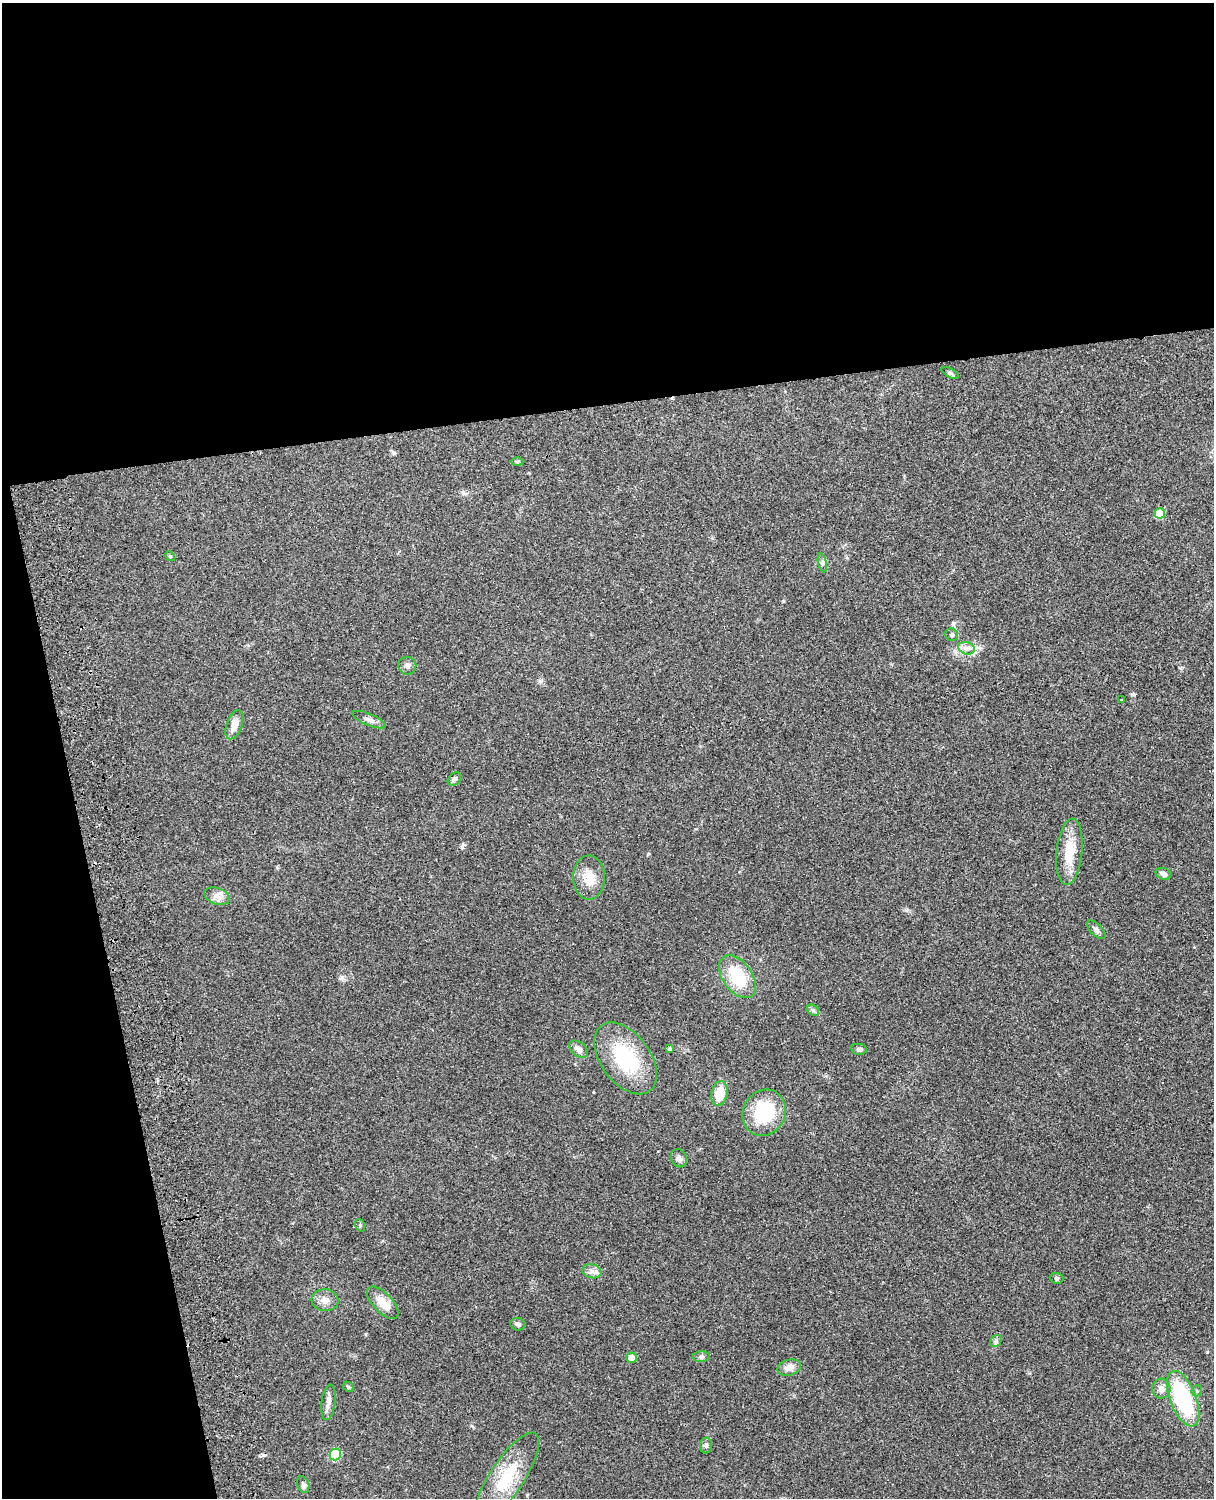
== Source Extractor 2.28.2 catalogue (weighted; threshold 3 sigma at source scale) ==
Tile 1 of 4 x 3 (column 1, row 1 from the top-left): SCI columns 120-1331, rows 3155-4650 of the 5088 x 4927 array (HDU 1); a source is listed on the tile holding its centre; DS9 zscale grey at full resolution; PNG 1216 x 1500 px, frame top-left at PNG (2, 3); each listed source drawn as its Kron ellipse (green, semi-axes under 4 px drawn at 4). Shown black and unused: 33% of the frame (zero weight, under 3 of 4 exposures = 6% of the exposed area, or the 3 px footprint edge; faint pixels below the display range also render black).
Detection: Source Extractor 2.28.2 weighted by HDU 2 'WHT'; one run over the whole footprint, this tile lists its part. Background 0.105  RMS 0.0065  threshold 0.0293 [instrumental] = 3 sigma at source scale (4.5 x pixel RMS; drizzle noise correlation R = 1.50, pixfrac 1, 0.05/0.05 arcsec/px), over >= 5 px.
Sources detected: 45; all 45 listed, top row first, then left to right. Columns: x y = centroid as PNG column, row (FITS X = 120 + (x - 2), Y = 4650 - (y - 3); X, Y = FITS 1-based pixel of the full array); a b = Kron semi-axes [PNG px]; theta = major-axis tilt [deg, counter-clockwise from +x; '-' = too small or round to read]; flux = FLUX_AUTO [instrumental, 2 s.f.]
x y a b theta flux
950 373 9 3 -29 1.2
517 461 6 4 1 0.74
1160 513 5 5 - 20
170 556 5 4 - 0.71
822 563 10 4 -78 1.4
952 635 6 6 - 1.4
967 648 8 6 -19 2.8
407 666 9 8 - 2.3
1121 700 3 2 - 0.45
369 720 18 5 -23 3
235 725 15 7 69 6.7
454 779 8 5 47 1.7
1069 852 33 13 84 16
1163 874 8 5 -19 2.7
589 877 22 15 -89 11
217 896 13 8 -19 4
1096 930 12 5 -46 2.4
737 977 24 14 -54 26
813 1010 6 5 - 1.4
579 1049 10 7 -38 3.7
670 1049 4 3 - 1.4
859 1049 8 5 -8 1.4
625 1058 41 24 -53 44
719 1093 12 8 79 11
764 1113 24 21 62 35
679 1158 9 7 -60 2.1
360 1225 6 5 - 0.92
592 1271 10 7 -12 3
1057 1278 7 5 -3 1.3
325 1300 13 11 -6 4.9
383 1303 20 9 -47 9.5
517 1324 7 6 - 1.5
996 1341 7 5 47 1.3
701 1357 8 5 4 1.5
631 1358 5 5 - 7.1
789 1367 12 8 16 4.8
348 1387 6 4 -45 0.81
1161 1388 10 9 - 3.7
1197 1391 5 5 - 1.1
1183 1399 29 13 -68 61
328 1402 18 7 82 3.7
706 1446 8 6 -90 1.6
335 1454 6 5 - 36
506 1478 53 17 57 28
303 1485 8 6 -71 1.9
Unlisted compact peaks at least as high as the median listed source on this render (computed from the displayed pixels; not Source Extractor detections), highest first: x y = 783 601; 1132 694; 540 681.